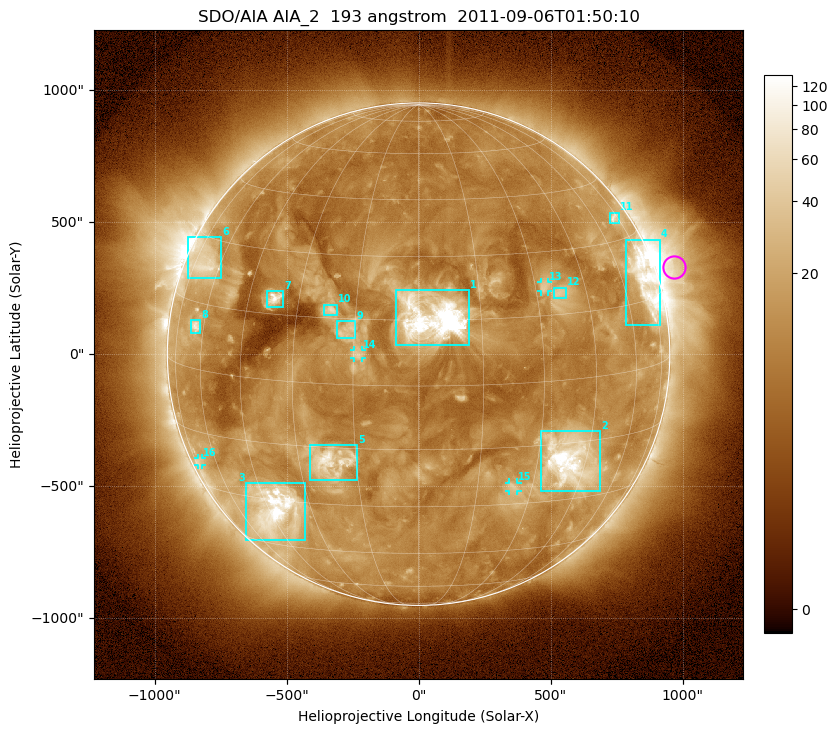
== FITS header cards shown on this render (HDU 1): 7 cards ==
TELESCOP= 'SDO/AIA'
INSTRUME= 'AIA_2'
WAVELNTH=                  193
WAVEUNIT= 'angstrom'
DATE-OBS= '2011-09-06T01:50:10.49'
CTYPE1  = 'HPLN-TAN'
CTYPE2  = 'HPLT-TAN'

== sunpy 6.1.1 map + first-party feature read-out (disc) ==
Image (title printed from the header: SDO/AIA AIA_2  193 angstrom  2011-09-06T01:50:10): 1024 x 1024 px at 2.4 arcsec/px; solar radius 952 arcsec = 397 px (full disc in frame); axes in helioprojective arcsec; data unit not stated in the header (colour bar unlabelled)
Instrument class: DISC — disc imager (sunpy class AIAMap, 193 A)
Bright regions (active regions / flare kernels): reference = the median radial profile (limb darkening/brightening removed); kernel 9 px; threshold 5 sigma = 21.4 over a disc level ~9.91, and >= 1.15x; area >= 12 px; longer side >= 10 px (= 24 arcsec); searched inside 0.97 R_sun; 16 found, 16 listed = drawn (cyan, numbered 1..; 4 of them under ~33 arcsec drawn as corner ticks so the feature stays visible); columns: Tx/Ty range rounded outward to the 5 arcsec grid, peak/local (2 s.f.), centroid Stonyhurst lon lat
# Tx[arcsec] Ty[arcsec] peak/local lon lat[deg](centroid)
1 -85..190 35..245 597 +3 +15
2 465..690 -520..-290 18 +40 -19
3 -655..-430 -705..-490 18 -43 -33
4 785..915 110..435 10 +71 +19
5 -415..-230 -475..-345 9.1 -21 -19
6 -875..-745 290..445 5.6 -69 +24
7 -575..-510 180..240 8.7 -37 +19
8 -865..-825 80..130 6.3 -64 +10
9 -310..-240 60..125 4.2 -17 +12
10 -360..-310 145..190 6.1 -21 +17
11 725..760 495..535 4.8 +72 +35
12 510..560 210..255 4 +37 +20
13 465..490 235..275 4 +33 +22
14 -245..-215 -15..15 3.1 -14 +7
15 340..375 -520..-485 3.6 +25 -25
16 -835..-820 -420..-390 3 -70 -23
Off-limb structures (1.02-1.3 R_sun): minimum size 162 px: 8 found; the strongest spans PA ~260..310 deg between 1.02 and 1.3 R_sun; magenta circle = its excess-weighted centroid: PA ~290 deg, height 1.07 R_sun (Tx ~965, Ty ~330 arcsec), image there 3.8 x the reference